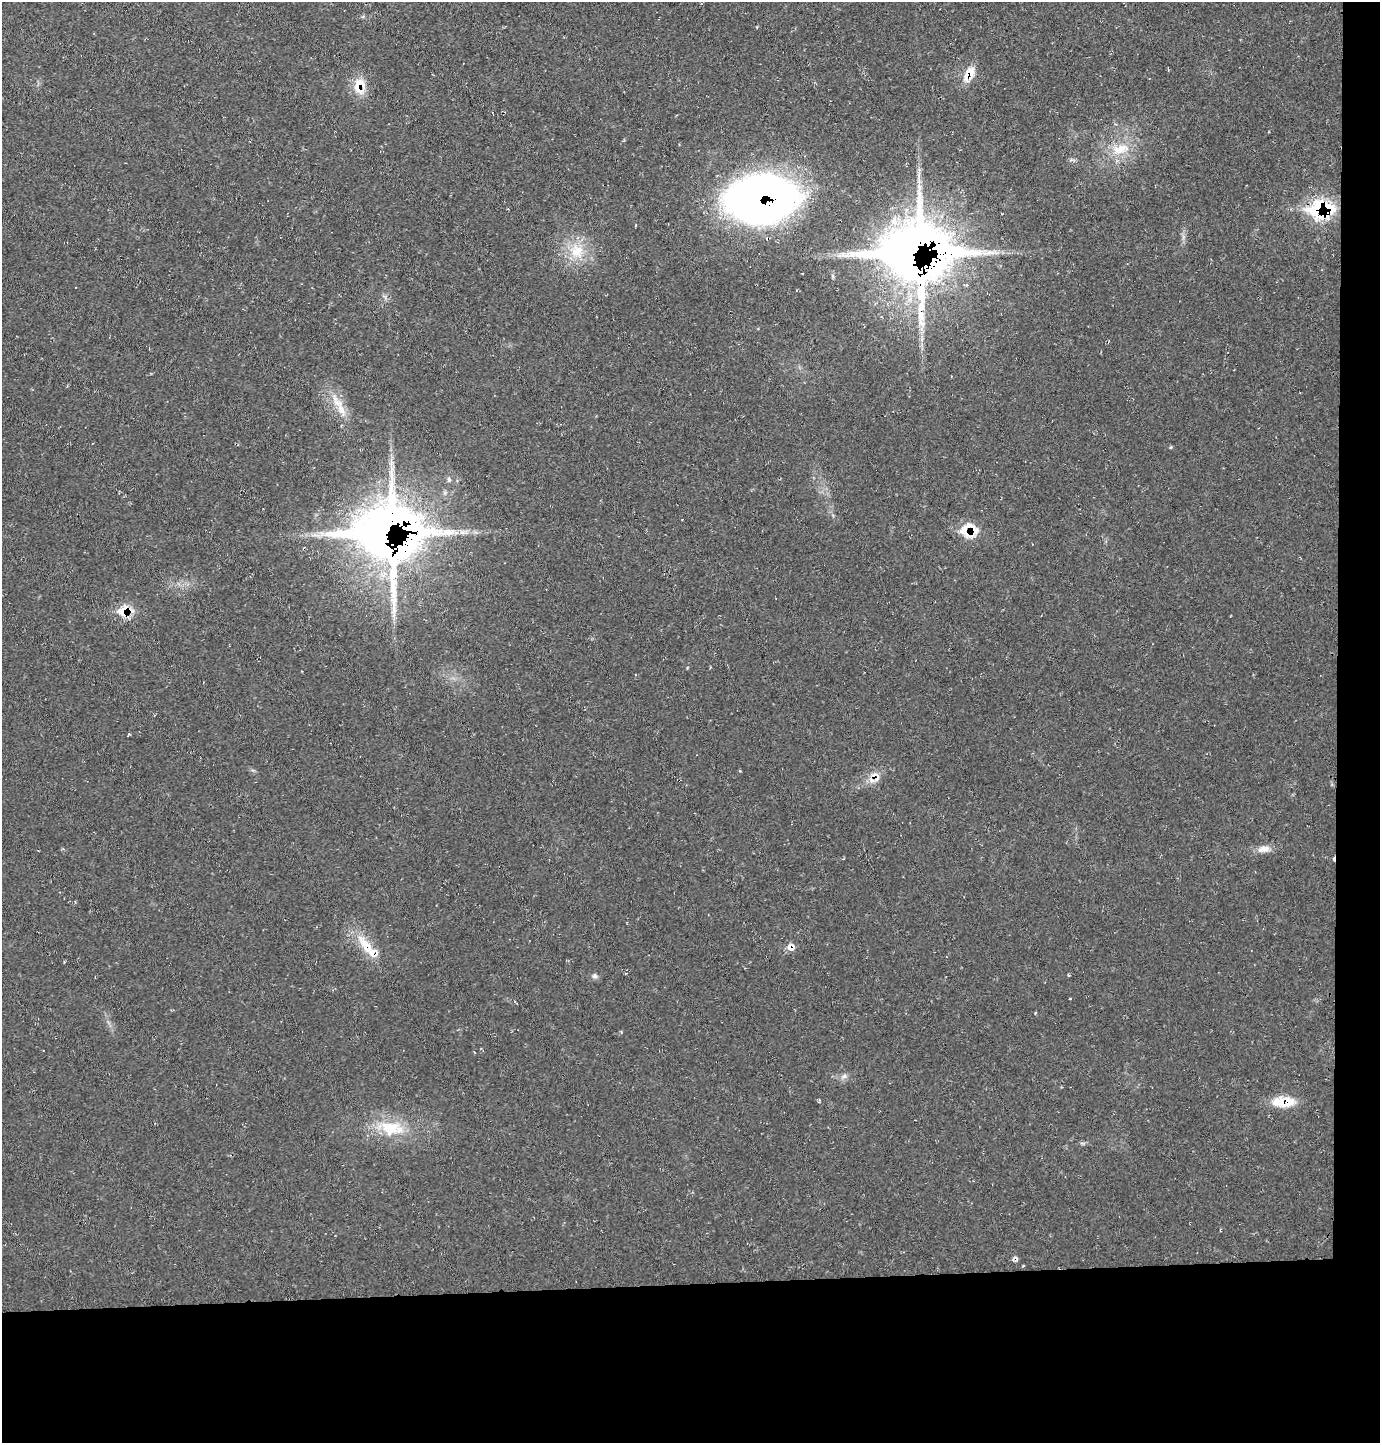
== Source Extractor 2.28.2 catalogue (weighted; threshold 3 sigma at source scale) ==
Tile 9 of 3 x 3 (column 3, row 3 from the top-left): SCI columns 2848-4225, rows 1-1441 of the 4309 x 4326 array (HDU 1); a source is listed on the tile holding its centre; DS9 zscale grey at full resolution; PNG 1382 x 1445 px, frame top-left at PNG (2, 2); no overlay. Shown black and unused: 14% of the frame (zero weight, under 2 of 3 exposures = <1% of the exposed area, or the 3 px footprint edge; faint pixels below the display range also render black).
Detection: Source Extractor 2.28.2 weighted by HDU 2 'WHT'; one run over the whole footprint, this tile lists its part. Background 0.0209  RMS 0.0061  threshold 0.0273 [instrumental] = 3 sigma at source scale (4.5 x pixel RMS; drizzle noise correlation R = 1.50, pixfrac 1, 0.05/0.05 arcsec/px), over >= 5 px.
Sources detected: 31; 2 cosmic-ray / hot-pixel residue — not listed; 7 inside a brighter listed object's ellipse — not listed separately; the other 22 listed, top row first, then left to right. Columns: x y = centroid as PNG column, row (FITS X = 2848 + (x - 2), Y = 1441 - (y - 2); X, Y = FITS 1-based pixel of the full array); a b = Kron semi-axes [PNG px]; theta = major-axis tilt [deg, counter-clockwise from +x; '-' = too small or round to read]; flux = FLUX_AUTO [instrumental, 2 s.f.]
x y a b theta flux
969 74 20 11 57 9.5
359 86 21 15 85 12
1121 149 27 13 17 14
761 199 69 45 4 320
1320 208 32 20 4 44
577 251 20 19 - 17
910 251 54 51 26 660
921 316 14 9 -81 6.3
341 410 32 7 -62 9.3
1171 447 4 4 - 0.68
384 530 60 52 25 640
972 530 25 15 -60 9.5
122 612 17 11 -34 7.6
875 775 14 9 11 5.9
1264 849 17 8 10 5.2
366 946 38 12 -53 16
791 947 10 9 - 4.3
1068 975 4 3 - 0.59
595 976 7 6 - 1.5
844 1076 7 6 - 1.8
1283 1102 26 11 0 16
392 1128 35 19 -9 24
Overlapping masked pixels (flux is a lower limit): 11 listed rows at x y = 969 74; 359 86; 761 199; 1320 208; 910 251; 384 530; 972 530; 122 612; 875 775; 791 947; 1283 1102
Unlisted compact peaks at least as high as the median listed source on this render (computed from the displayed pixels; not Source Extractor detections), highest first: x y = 740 771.